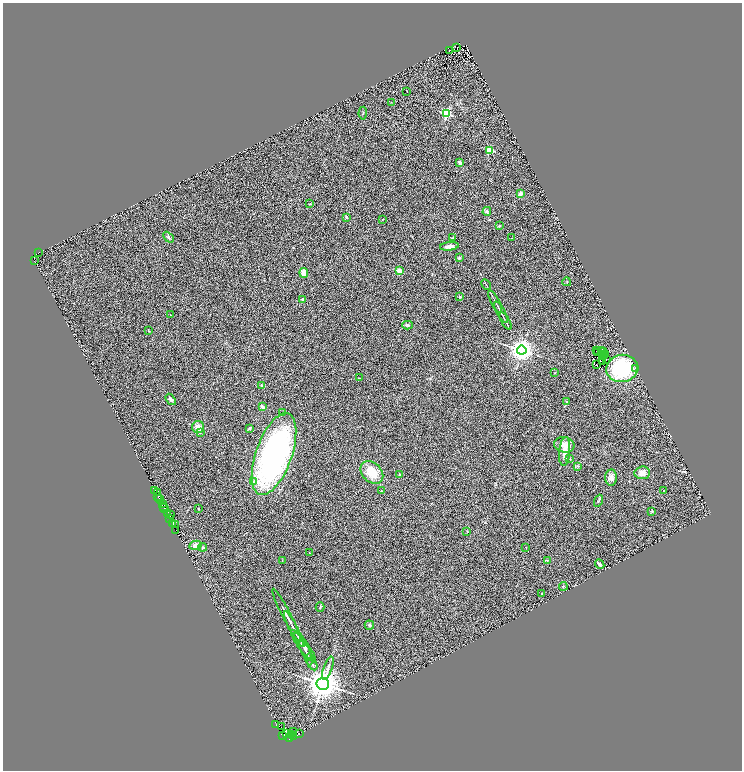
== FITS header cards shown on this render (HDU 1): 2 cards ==
NAXIS1  =                 1479
NAXIS2  =                 1536

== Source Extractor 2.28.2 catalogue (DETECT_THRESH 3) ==
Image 1479 x 1536 px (HDU 1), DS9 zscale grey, zoomed out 1/2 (1 PNG px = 2 x 2 image px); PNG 744 x 772 px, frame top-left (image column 2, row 1535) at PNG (3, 3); each listed source drawn as its Kron ellipse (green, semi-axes under 4 px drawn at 4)
Background 0.753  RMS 0.51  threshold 1.52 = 3 sigma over >= 5 px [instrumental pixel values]
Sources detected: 153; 39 cannot appear on this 1/2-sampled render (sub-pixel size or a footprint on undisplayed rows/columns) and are neither listed nor drawn; the other 114 listed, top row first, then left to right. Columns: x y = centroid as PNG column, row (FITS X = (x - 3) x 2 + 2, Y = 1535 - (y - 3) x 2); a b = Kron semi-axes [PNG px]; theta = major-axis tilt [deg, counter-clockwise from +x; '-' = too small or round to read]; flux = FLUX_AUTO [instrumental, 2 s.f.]
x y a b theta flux
457 48 2 1 - 38
450 50 2 1 - 30
407 91 2 1 - 26
391 102 2 2 - 30
363 113 6 2 87 93
446 113 3 3 - 9100
489 150 3 3 - 4200
460 163 4 3 - 260
520 194 4 3 - 420
310 204 2 2 - 88
487 211 4 4 - 210
346 217 4 3 - 120
383 219 2 2 - 39
499 226 4 3 - 60
168 237 6 4 -46 200
453 238 2 2 - 82
511 238 2 2 - 48
449 246 9 4 7 470
38 252 3 1 - 41
460 258 2 2 - 630
34 261 2 1 - 250
399 270 2 2 - 1700
304 273 5 4 - 1100
567 282 4 2 - 64
486 285 6 2 -61 78
460 297 3 2 - 110
303 299 2 2 - 440
495 302 12 2 -63 240
501 312 12 2 -60 210
171 315 2 1 - 120
506 321 9 2 -61 170
407 325 5 3 - 170
149 331 3 2 - 68
522 350 4 4 - 91000
601 350 2 1 - 33
596 351 2 1 - 30
598 352 2 2 - 34
604 352 3 1 - 47
606 354 2 1 - 50
604 355 2 1 - 30
602 356 2 1 - 54
607 359 2 1 - 32
602 361 2 1 - 29
597 365 2 1 - 44
622 368 16 13 8 5700
635 368 2 1 - 410
555 373 3 2 - 44
359 378 3 2 - 45
262 386 4 3 - 120
171 399 6 3 -54 240
567 401 2 2 - 190
262 407 2 2 - 1100
283 412 2 2 - 78
198 427 6 6 - 890
249 428 4 2 - 120
200 432 3 3 - 86
564 445 10 7 -11 790
565 451 14 5 85 1100
274 454 43 18 70 29000
570 458 4 3 - 75
577 466 3 3 - 100
372 472 13 9 -45 2000
642 473 8 6 6 730
399 474 2 2 - 320
611 478 8 6 86 500
253 482 3 2 - 710
155 490 2 1 - 67
664 490 2 2 - 32
381 491 2 2 - 100
157 492 2 1 - 110
158 496 2 1 - 560
159 499 2 2 - 1600
598 501 6 3 67 110
162 504 2 2 - 2900
163 506 3 1 - 150
164 508 4 2 - 150
199 509 2 2 - 80
651 511 4 3 - 98
167 514 3 1 - 160
170 515 3 1 - 340
169 518 3 2 - 280
173 523 3 2 - 430
175 524 2 1 - 150
176 530 4 2 - 230
467 531 3 2 - 33
195 545 6 4 12 550
203 547 4 3 - 120
526 547 2 2 - 54
309 553 2 1 - 23
547 560 4 2 - 70
282 561 2 1 - 25
600 564 5 3 - 300
563 586 4 3 - 100
541 594 2 2 - 58
320 607 5 3 - 120
287 615 30 2 -63 500
369 625 5 4 - 160
294 629 20 2 -63 430
300 640 8 3 -57 240
303 646 19 5 -53 560
305 651 11 3 -62 290
310 659 6 3 -90 150
312 664 7 3 -59 150
328 668 12 3 71 370
323 684 6 6 - 160000
276 724 2 1 - 130
282 726 2 1 - 91
293 731 3 2 - 360
287 734 2 2 - 1300
299 734 2 1 - 620
283 735 3 2 - 1100
292 735 3 1 - 260
293 737 2 1 - 770
289 739 3 2 - 510
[39 sub-pixel or undisplayed-footprint detections neither listed nor drawn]